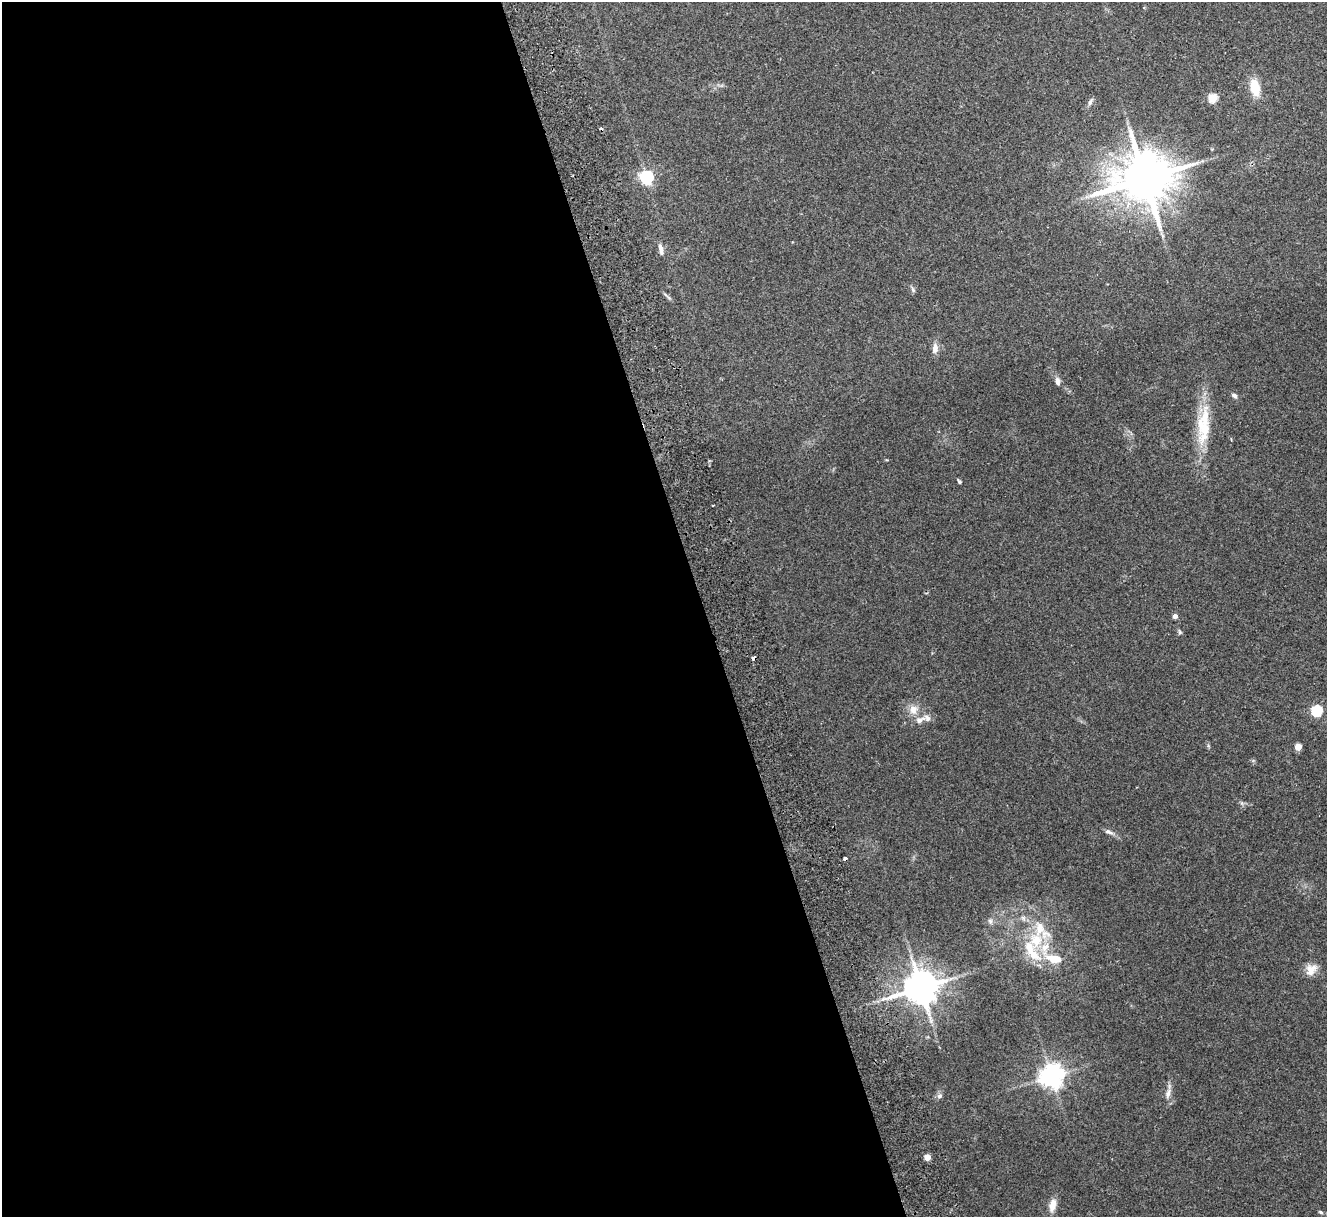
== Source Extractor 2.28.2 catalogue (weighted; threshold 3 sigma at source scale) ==
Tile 9 of 4 x 4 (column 1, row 3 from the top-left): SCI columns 56-1380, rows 1385-2599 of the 5411 x 5322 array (HDU 1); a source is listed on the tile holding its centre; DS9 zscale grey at full resolution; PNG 1329 x 1219 px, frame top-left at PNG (2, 2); no overlay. Shown black and unused: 53% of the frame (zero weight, under 2 of 3 exposures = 3% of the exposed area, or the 3 px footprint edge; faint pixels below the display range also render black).
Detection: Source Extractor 2.28.2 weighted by HDU 2 'WHT'; one run over the whole footprint, this tile lists its part. Background 0.072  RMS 0.0085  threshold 0.0381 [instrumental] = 3 sigma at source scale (4.5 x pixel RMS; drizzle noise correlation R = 1.50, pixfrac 1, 0.05/0.05 arcsec/px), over >= 5 px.
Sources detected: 40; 3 cosmic-ray / hot-pixel residue — not listed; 5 inside a brighter listed object's ellipse — not listed separately; the other 32 listed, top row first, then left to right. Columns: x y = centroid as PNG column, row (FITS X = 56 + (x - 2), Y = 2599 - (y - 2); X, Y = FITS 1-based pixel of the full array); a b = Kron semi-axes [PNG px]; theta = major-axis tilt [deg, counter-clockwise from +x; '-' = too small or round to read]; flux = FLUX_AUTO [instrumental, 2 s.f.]
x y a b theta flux
1255 87 18 10 -78 18
1213 98 5 5 - 34
1090 102 11 5 60 2.3
647 177 6 6 - 160
1145 179 15 14 - 4400
661 249 14 5 -80 3.9
913 289 7 5 -69 1.8
669 297 9 4 -35 1.8
935 348 13 7 83 5.2
1057 381 10 6 -82 3.3
1234 395 7 5 -26 2.2
1204 428 43 20 88 36
959 482 5 4 - 1.2
713 505 3 2 - 1.1
1175 616 5 5 - 2.8
1180 632 6 5 - 1.3
913 709 12 12 - 7.6
1317 711 5 5 - 74
920 720 16 8 22 5.8
1298 747 4 4 - 14
1109 832 12 5 -20 3
990 921 7 5 -48 1.9
1039 928 40 18 -46 32
1032 952 37 12 -57 25
1311 970 16 12 44 8.5
921 988 10 9 - 2000
1051 1076 7 7 - 710
1168 1093 14 6 75 4.3
939 1096 8 6 32 2.4
927 1157 4 4 - 11
1052 1205 16 8 78 8.1
1321 1212 7 4 -27 1.2